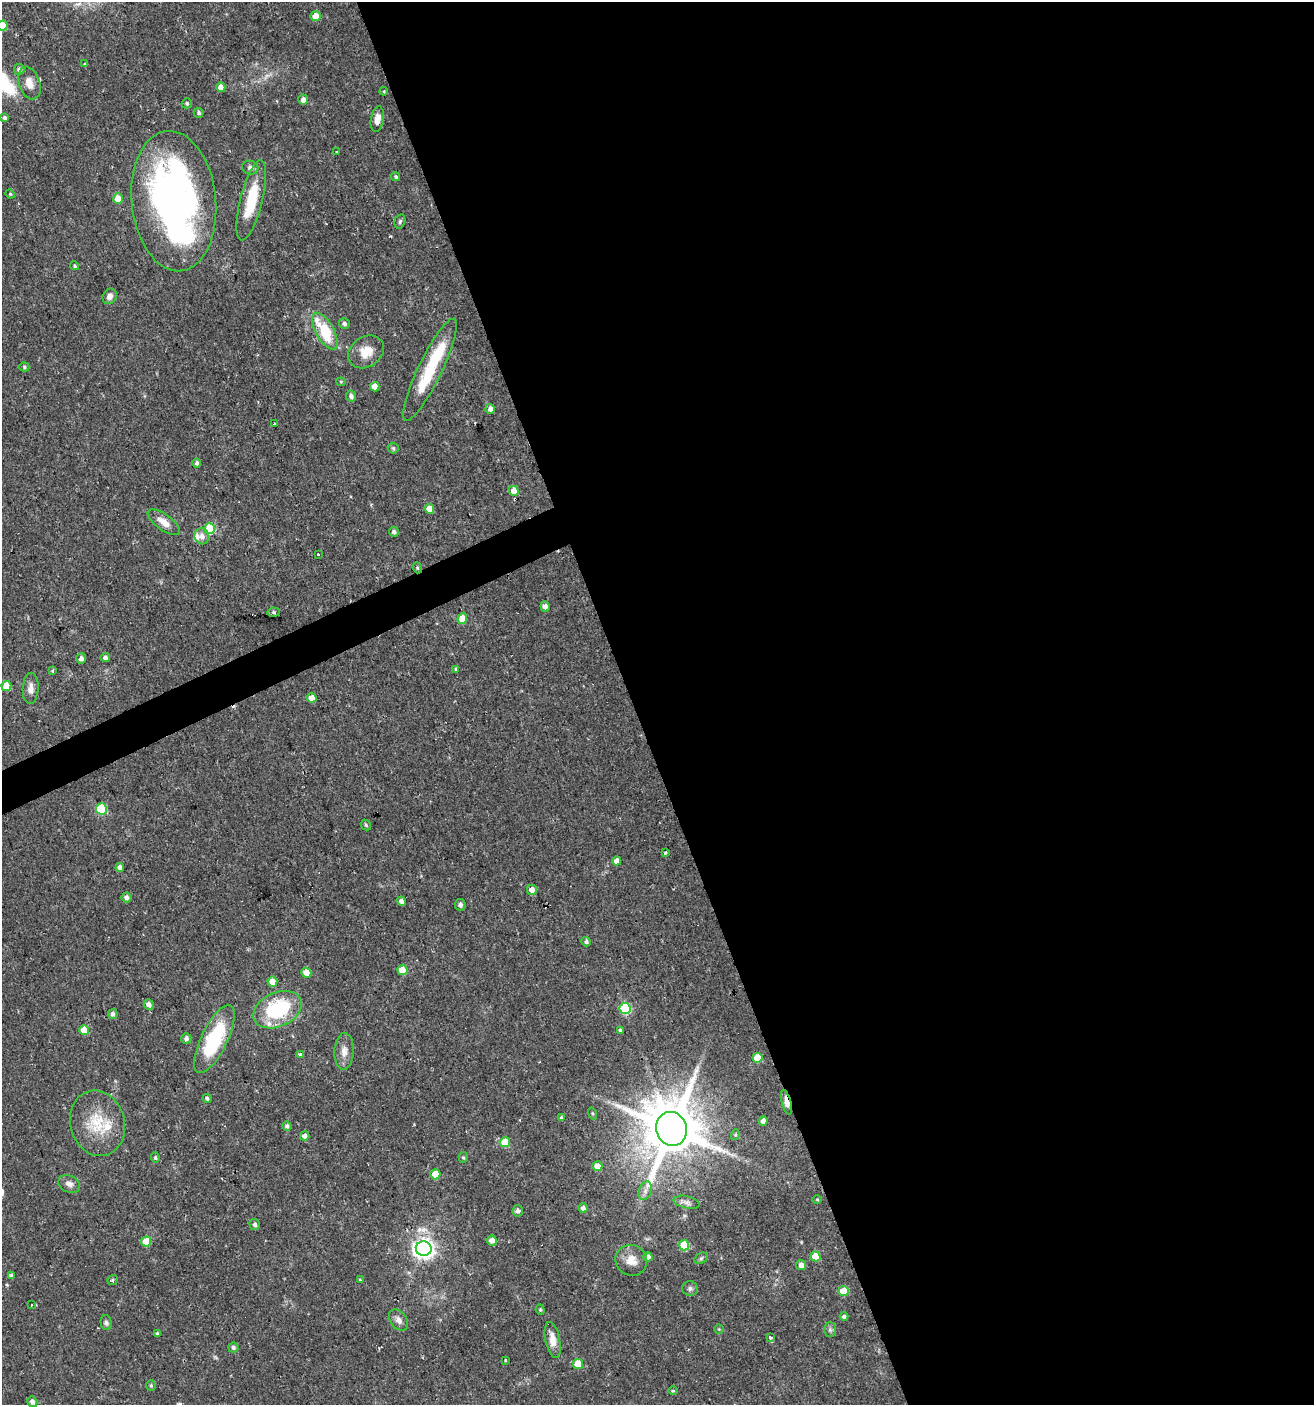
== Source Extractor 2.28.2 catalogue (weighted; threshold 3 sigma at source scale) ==
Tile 8 of 4 x 4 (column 4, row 2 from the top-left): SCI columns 4019-5330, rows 2808-4210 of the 5473 x 5614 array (HDU 1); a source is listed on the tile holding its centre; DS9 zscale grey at full resolution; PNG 1316 x 1407 px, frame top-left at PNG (2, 2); each listed source drawn as its Kron ellipse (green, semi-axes under 4 px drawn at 4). Shown black and unused: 53% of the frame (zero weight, under 2 of 3 exposures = <1% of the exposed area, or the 3 px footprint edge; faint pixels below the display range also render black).
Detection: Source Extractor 2.28.2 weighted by HDU 2 'WHT'; one run over the whole footprint, this tile lists its part. Background 0.0254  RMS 0.0042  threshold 0.0188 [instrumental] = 3 sigma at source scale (4.5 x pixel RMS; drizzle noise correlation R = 1.50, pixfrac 1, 0.0396/0.0396 arcsec/px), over >= 5 px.
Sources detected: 139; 1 too faint to see at this stretch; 5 inside a brighter object's white glare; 3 cosmic-ray / hot-pixel residue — neither listed nor drawn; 2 inside a brighter listed object's ellipse — not listed separately; the other 128 listed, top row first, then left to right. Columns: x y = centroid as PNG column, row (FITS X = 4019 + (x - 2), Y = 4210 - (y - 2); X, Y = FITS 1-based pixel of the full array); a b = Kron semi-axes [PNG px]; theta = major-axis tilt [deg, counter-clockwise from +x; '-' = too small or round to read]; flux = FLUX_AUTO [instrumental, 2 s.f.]
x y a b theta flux
315 16 5 5 - 5.6
2 26 5 5 - 11
85 64 4 3 - 0.5
19 69 5 5 - 1.5
29 83 17 10 -71 4.3
221 87 4 4 - 4
384 91 4 3 - 0.39
303 100 5 5 - 2.5
187 103 5 5 - 0.79
199 113 5 5 - 0.88
4 117 4 4 - 1
377 119 13 6 81 3.1
337 152 3 2 - 0.38
250 168 8 6 -17 1.2
396 177 5 4 - 0.76
10 194 5 4 - 0.46
118 198 5 5 - 5.8
251 200 41 11 76 16
174 201 70 42 -84 150
400 221 7 5 73 0.79
75 266 4 4 - 0.67
110 296 8 6 59 2
344 323 5 5 - 1.2
325 331 20 9 -61 19
366 352 19 15 33 7.2
24 367 5 4 - 0.68
430 370 56 11 64 24
341 382 4 4 - 0.45
375 387 5 4 - 4.6
351 396 5 5 - 1.4
490 409 5 4 - 1.8
274 424 3 2 - 0.37
393 448 5 5 - 0.7
197 463 5 4 - 1.1
514 491 5 4 - 5.6
429 509 5 4 - 5.9
164 522 19 8 -36 4.8
210 529 5 5 - 24
394 532 5 5 - 1
202 536 8 7 - 2.9
318 554 3 3 - 1.5
417 568 6 4 -70 0.59
545 606 5 4 - 2.1
273 612 6 4 -4 0.9
462 619 5 5 - 5.3
105 657 4 4 - 1.4
81 658 5 5 - 1.6
456 669 4 3 - 0.55
52 671 3 3 - 0.86
6 686 5 5 - 7.7
31 688 16 8 87 2.8
312 698 4 4 - 4
101 809 5 5 - 24
366 825 6 4 -48 0.59
665 852 4 3 - 0.88
617 861 4 4 - 2.4
120 868 4 4 - 1.9
532 890 5 5 - 3.1
126 897 5 5 - 1.8
401 901 5 4 - 1.5
460 905 5 5 - 1.1
586 942 5 4 - 1.1
402 970 5 5 - 9.5
306 973 5 5 - 4.3
272 982 5 5 - 3.7
149 1005 5 4 - 2.1
625 1009 5 5 - 30
277 1010 25 17 25 33
113 1014 5 4 - 1.2
84 1030 5 5 - 6.9
620 1030 4 3 - 0.73
186 1038 5 5 - 1.4
214 1039 37 13 64 34
344 1051 18 9 87 3.6
300 1054 3 3 - 2.8
757 1058 5 5 - 12
207 1098 4 4 - 1.1
786 1102 13 4 -75 2.9
592 1113 6 3 -71 0.51
561 1118 4 3 - 0.59
763 1121 4 4 - 2.4
97 1123 33 27 -75 16
287 1126 5 4 - 1.1
671 1129 17 15 -71 3100
735 1135 5 3 - 0.47
305 1136 5 4 - 2
505 1142 5 5 - 9.7
463 1157 6 4 -87 0.65
155 1158 5 4 - 0.72
597 1166 5 5 - 4
435 1174 5 5 - 8
69 1184 11 8 -27 2.3
645 1191 9 6 71 1.8
817 1199 5 3 - 0.39
687 1202 13 6 -13 1.9
583 1208 4 4 - 1.6
518 1211 6 5 - 1.4
255 1224 5 5 - 1.2
492 1240 5 5 - 2.6
146 1241 5 5 - 10
684 1245 5 5 - 15
424 1249 8 7 - 240
815 1256 5 5 - 7.9
648 1257 4 4 - 1.8
701 1258 7 5 30 0.73
631 1260 16 15 - 5.4
801 1265 5 5 - 2.3
11 1275 4 4 - 1.4
112 1280 5 4 - 0.62
360 1280 4 4 - 0.39
690 1289 8 7 - 1.2
843 1291 5 5 - 12
31 1305 3 2 - 0.38
540 1310 5 4 - 0.55
844 1316 4 4 - 1.1
398 1320 12 8 -52 2.4
106 1323 7 5 -87 0.98
719 1329 4 4 - 0.42
830 1330 7 6 - 1
157 1334 4 4 - 0.78
770 1338 4 3 - 1.2
553 1340 18 7 -79 4.8
233 1348 5 5 - 1.2
506 1360 3 2 - 0.53
578 1364 5 5 - 7.2
151 1385 5 4 - 0.59
673 1391 5 3 - 0.47
32 1402 5 4 - 1.6
Overlapping masked pixels (flux is a lower limit): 2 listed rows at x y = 417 568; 786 1102
Isophote crosses this tile's border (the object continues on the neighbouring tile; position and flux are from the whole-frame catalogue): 1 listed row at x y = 2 26